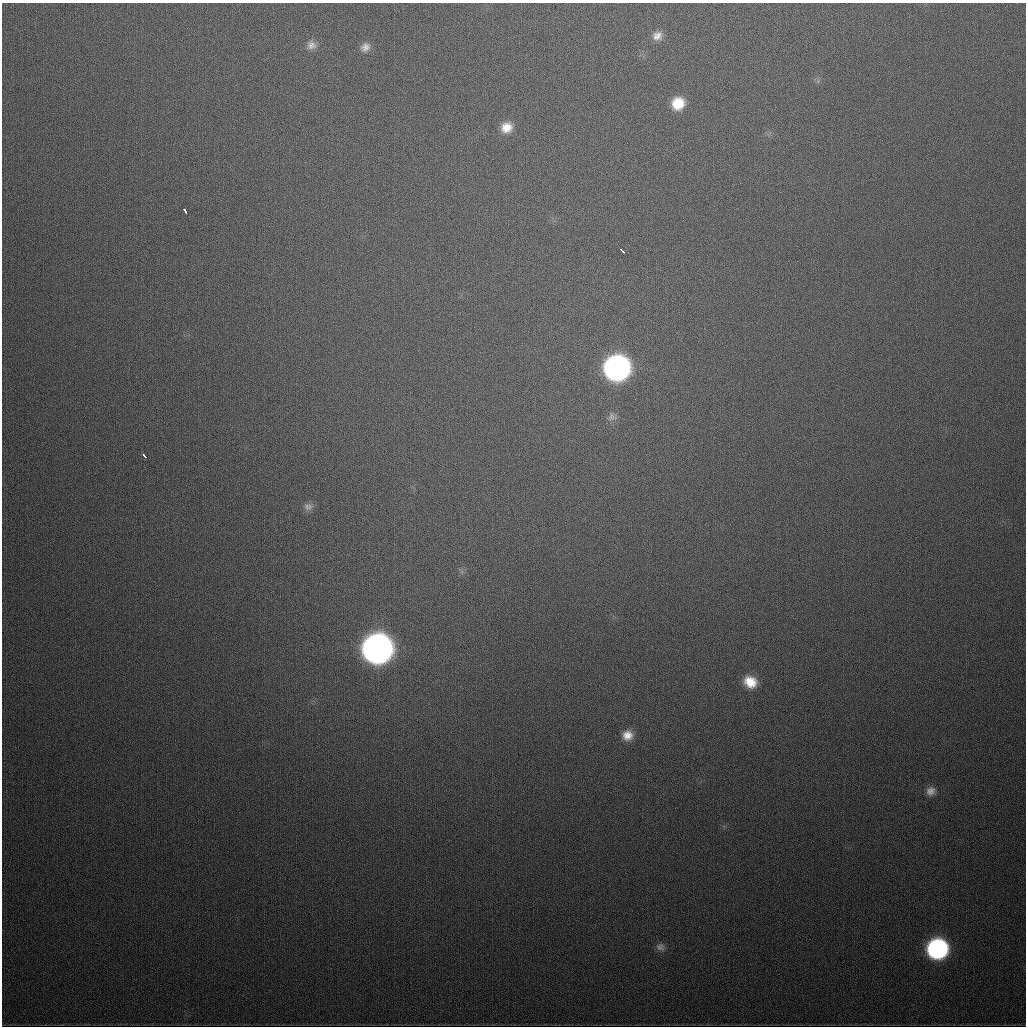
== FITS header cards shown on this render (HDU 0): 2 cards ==
NAXIS1  =                 1024
NAXIS2  =                 1024

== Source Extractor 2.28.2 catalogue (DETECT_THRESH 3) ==
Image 1024 x 1024 px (HDU 0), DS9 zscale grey, 1 PNG px = 1 image px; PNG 1028 x 1028 px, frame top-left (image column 1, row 1024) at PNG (2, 3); no overlay
Background 445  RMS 16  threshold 47.3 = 3 sigma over >= 5 px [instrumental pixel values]
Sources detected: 17; all 17 listed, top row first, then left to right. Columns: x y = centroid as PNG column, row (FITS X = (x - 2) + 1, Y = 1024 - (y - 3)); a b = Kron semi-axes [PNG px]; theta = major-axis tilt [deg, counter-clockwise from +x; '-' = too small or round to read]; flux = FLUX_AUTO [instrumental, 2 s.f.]
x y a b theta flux
657 36 13 11 22 9.6e+03
311 45 13 12 - 7.9e+03
365 47 13 11 45 8.4e+03
678 103 13 12 - 2.7e+04
506 127 14 12 26 1.5e+04
185 211 5 3 - 4.3e+03
622 251 5 3 - 4.3e+03
617 368 15 14 - 7.6e+05
612 417 12 10 -66 6.0e+03
144 456 5 3 - 4.9e+03
309 507 13 8 65 6.0e+03
377 648 15 15 - 1.7e+06
750 682 15 13 -30 2.2e+04
627 735 12 11 - 1.3e+04
930 791 12 11 - 8.1e+03
660 947 11 8 -14 4.8e+03
937 948 14 13 - 2.8e+05